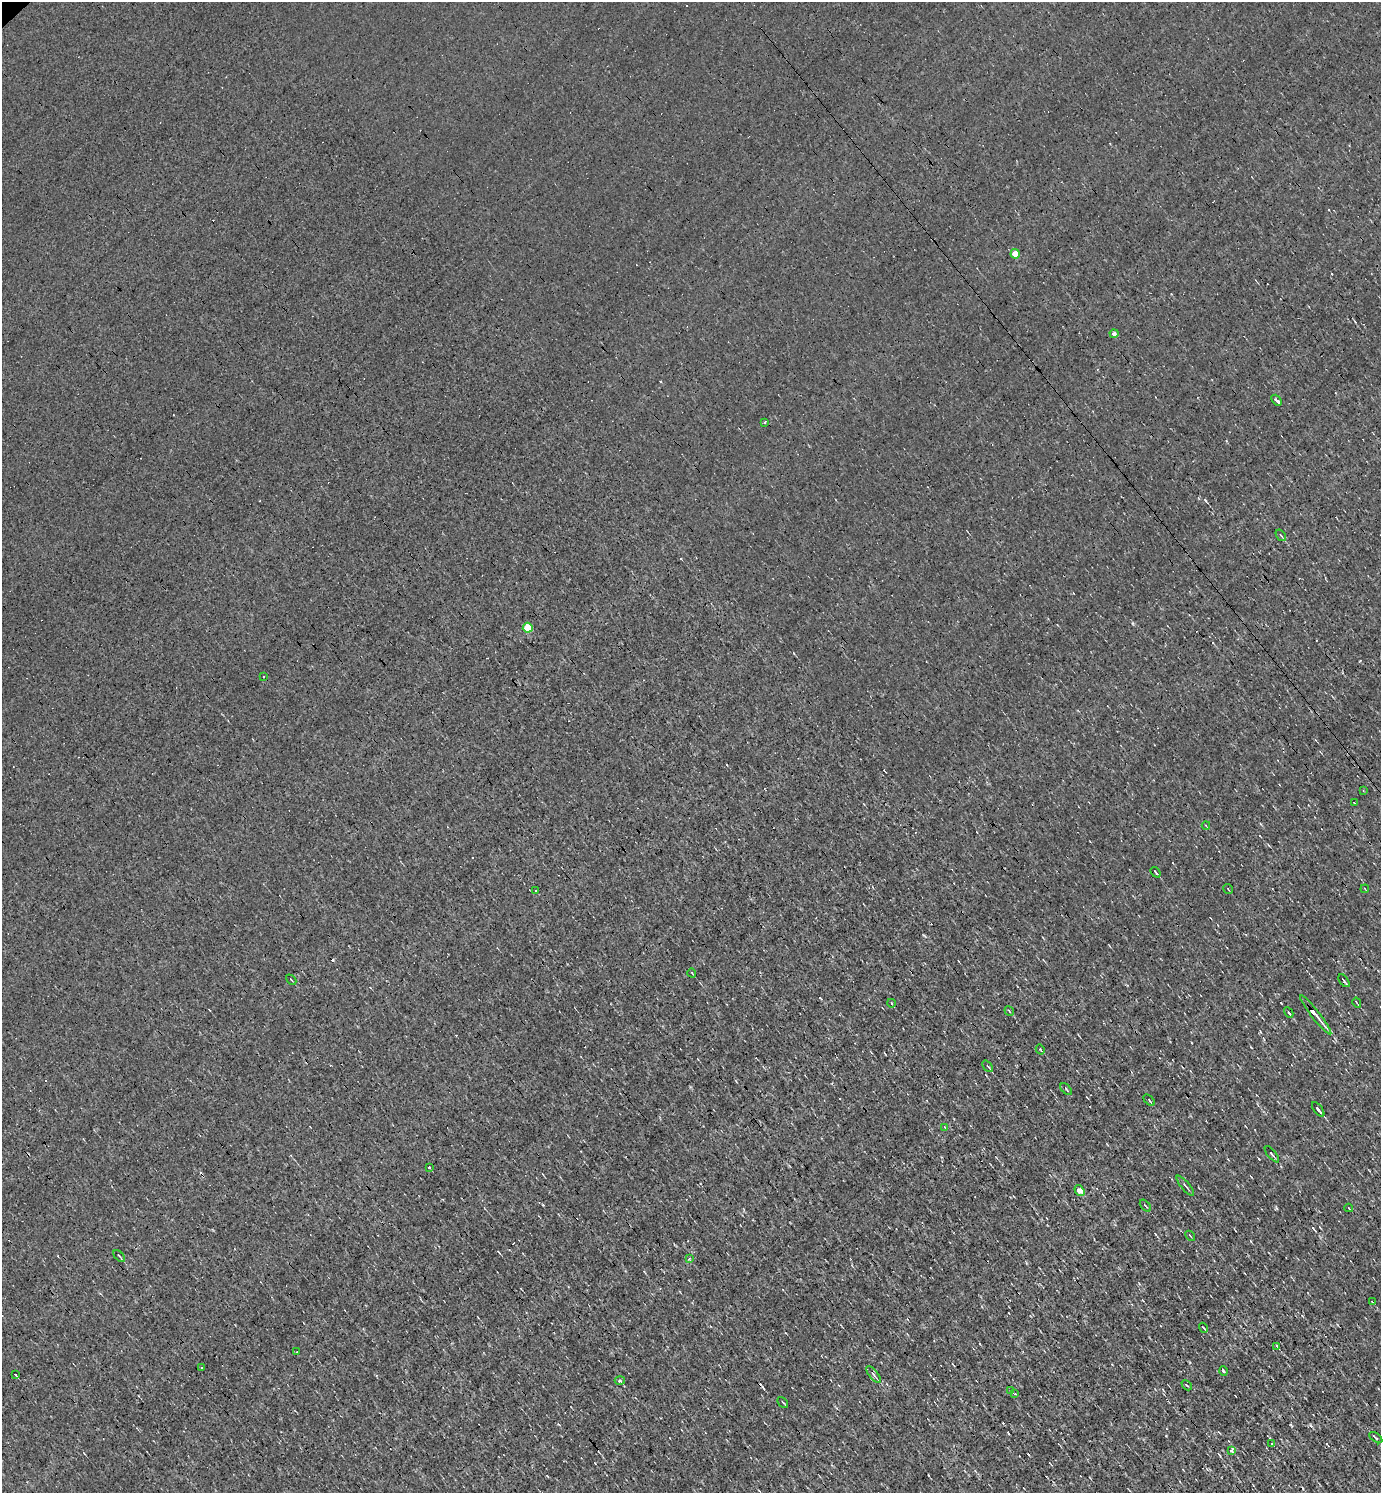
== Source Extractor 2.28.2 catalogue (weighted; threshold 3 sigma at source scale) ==
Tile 6 of 4 x 4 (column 2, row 2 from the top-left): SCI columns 1533-2911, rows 2985-4475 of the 5966 x 5967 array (HDU 1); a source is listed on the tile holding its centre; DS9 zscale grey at full resolution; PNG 1383 x 1495 px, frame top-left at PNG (2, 2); each listed source drawn as its Kron ellipse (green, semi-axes under 4 px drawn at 4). Shown black and unused: <1% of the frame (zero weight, under 3 of 4 exposures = <1% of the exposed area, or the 3 px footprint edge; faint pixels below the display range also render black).
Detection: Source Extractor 2.28.2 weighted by HDU 2 'WHT'; one run over the whole footprint, this tile lists its part. Background -4.87e-04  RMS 0.039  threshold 0.175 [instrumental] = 3 sigma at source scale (4.5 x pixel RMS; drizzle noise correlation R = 1.50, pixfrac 1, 0.05/0.05 arcsec/px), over >= 5 px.
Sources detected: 66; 13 cosmic-ray / hot-pixel residue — neither listed nor drawn; the other 53 listed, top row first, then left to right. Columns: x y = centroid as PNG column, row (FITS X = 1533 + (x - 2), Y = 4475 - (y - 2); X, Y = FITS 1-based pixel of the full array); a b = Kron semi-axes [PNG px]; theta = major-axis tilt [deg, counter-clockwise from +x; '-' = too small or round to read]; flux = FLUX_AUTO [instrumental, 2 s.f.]
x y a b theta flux
1015 254 4 4 - 64
1114 334 4 4 - 13
1277 400 6 3 -49 52
765 422 3 3 - 11
1281 535 6 3 -56 4.6
528 628 5 5 - 150
263 676 2 2 - 4.2
1363 791 4 3 - 3.4
1354 803 3 3 - 18
1206 825 4 3 - 3.8
1156 872 6 2 -53 6.6
1228 889 5 2 - 2.7
1365 889 4 2 - 3
536 891 2 2 - 3.8
692 973 4 2 - 3.5
291 980 6 2 -45 3.1
1344 981 7 2 -53 5.8
891 1003 4 3 - 3.1
1357 1003 5 2 - 3.3
1009 1011 5 2 - 3.3
1289 1013 5 2 - 5.7
1316 1015 24 3 -52 34
1040 1049 5 3 - 3.4
988 1066 7 3 -49 5
1066 1089 7 3 -46 4.7
1149 1100 7 3 -46 5.1
1318 1109 8 3 -53 11
945 1127 4 3 - 4.4
1272 1154 10 3 -51 6.3
429 1167 3 2 - 7.5
1185 1186 12 3 -50 8
1079 1190 6 4 -57 42
1145 1206 7 3 -49 4
1349 1208 4 2 - 3.1
1190 1236 6 2 -45 2.8
119 1256 7 2 -44 4.7
689 1259 3 3 - 5.5
1372 1302 3 2 - 3.5
1203 1328 5 2 - 3.8
1277 1346 4 2 - 4.2
297 1352 3 3 - 4.1
202 1368 3 2 - 8.9
1223 1371 4 3 - 4.6
15 1374 3 2 - 20
873 1375 10 3 -50 9.2
620 1380 5 3 - 6.1
1187 1385 6 2 -45 3.9
1011 1390 4 3 - 5.6
1015 1394 3 2 - 7
783 1402 6 2 -45 3.5
1376 1438 7 2 -38 6.2
1272 1444 3 3 - 4.3
1232 1450 4 3 - 11
Overlapping masked pixels (flux is a lower limit): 1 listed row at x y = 1316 1015
Unlisted compact peaks at least as high as the median listed source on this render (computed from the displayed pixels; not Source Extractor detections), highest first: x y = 1205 500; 1276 1208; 1166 1436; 1310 1425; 1313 1228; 1133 623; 543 1205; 1281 1003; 1291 1425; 1259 1159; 595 1463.